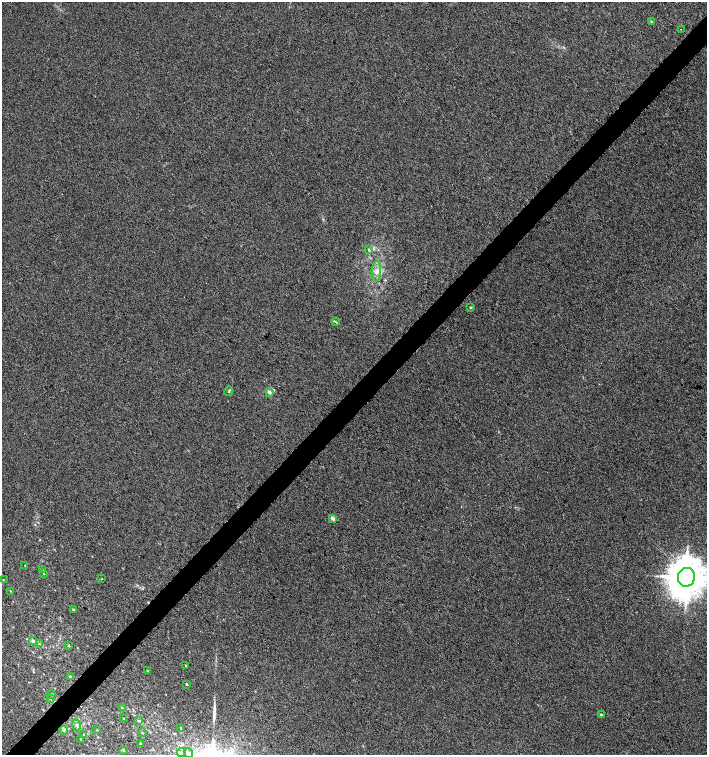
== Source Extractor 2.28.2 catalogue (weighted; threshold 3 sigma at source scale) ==
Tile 7 of 4 x 4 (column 3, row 2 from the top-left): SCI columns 2977-4385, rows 3019-4523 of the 6016 x 6029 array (HDU 1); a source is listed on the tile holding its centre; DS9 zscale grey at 2 x 2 block average (1 PNG px = mean of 2 x 2 image px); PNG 709 x 757 px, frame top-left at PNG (2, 2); each listed source drawn as its Kron ellipse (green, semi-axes under 4 px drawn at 4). Shown black and unused: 4% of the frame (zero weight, under 3 of 4 exposures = <1% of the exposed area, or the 3 px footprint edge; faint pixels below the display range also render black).
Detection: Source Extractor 2.28.2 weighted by HDU 2 'WHT'; one run over the whole footprint, this tile lists its part. Background 0.00421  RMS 0.0043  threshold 0.0193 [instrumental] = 3 sigma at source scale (4.5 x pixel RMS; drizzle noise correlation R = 1.50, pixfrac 1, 0.0396/0.0396 arcsec/px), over >= 5 px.
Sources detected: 43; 1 long thin detection or spike segment (spike, bleed or trail) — neither listed nor drawn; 1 inside a brighter listed object's ellipse — not listed separately; the other 41 listed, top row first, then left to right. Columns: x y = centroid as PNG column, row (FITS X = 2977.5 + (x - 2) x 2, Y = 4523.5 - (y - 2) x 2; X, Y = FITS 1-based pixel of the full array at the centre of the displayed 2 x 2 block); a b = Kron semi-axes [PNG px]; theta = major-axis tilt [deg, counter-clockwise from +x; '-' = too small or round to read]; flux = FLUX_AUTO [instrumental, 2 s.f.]
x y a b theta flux
651 21 3 2 - 0.75
681 30 2 2 - 0.46
369 250 3 2 - 0.67
376 271 10 4 88 5.2
471 308 3 2 - 0.94
336 322 4 2 - 0.71
229 391 5 2 - 0.96
269 392 3 3 - 3.3
332 518 4 3 - 3.7
25 565 2 2 - 0.35
43 570 3 2 - 0.6
43 573 2 2 - 0.4
686 577 9 8 - 3000
102 579 2 2 - 1.1
3 580 2 2 - 0.37
11 591 3 2 - 0.55
73 610 3 2 - 0.7
33 641 2 2 - 4.7
39 644 3 2 - 0.89
69 645 3 2 - 0.69
186 665 2 2 - 0.5
148 671 3 2 - 0.59
70 677 3 3 - 1.5
186 684 2 2 - 0.93
52 694 3 3 - 0.9
50 699 3 2 - 0.66
122 708 3 2 - 0.73
601 715 2 2 - 2.4
124 718 3 2 - 0.73
138 721 3 3 - 0.91
76 725 5 4 - 2.7
181 728 3 2 - 0.74
63 730 4 4 - 1.7
97 730 2 2 - 0.49
142 733 3 2 - 0.51
84 735 3 3 - 0.86
81 739 4 2 - 0.55
140 744 2 2 - 0.98
123 750 3 3 - 0.63
181 753 4 3 - 2.1
188 753 5 4 - 2.8
Isophote crosses this tile's border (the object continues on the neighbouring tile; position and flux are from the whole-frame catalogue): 1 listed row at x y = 686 577
Diffuse or blended objects may show on this block-average render without a row.